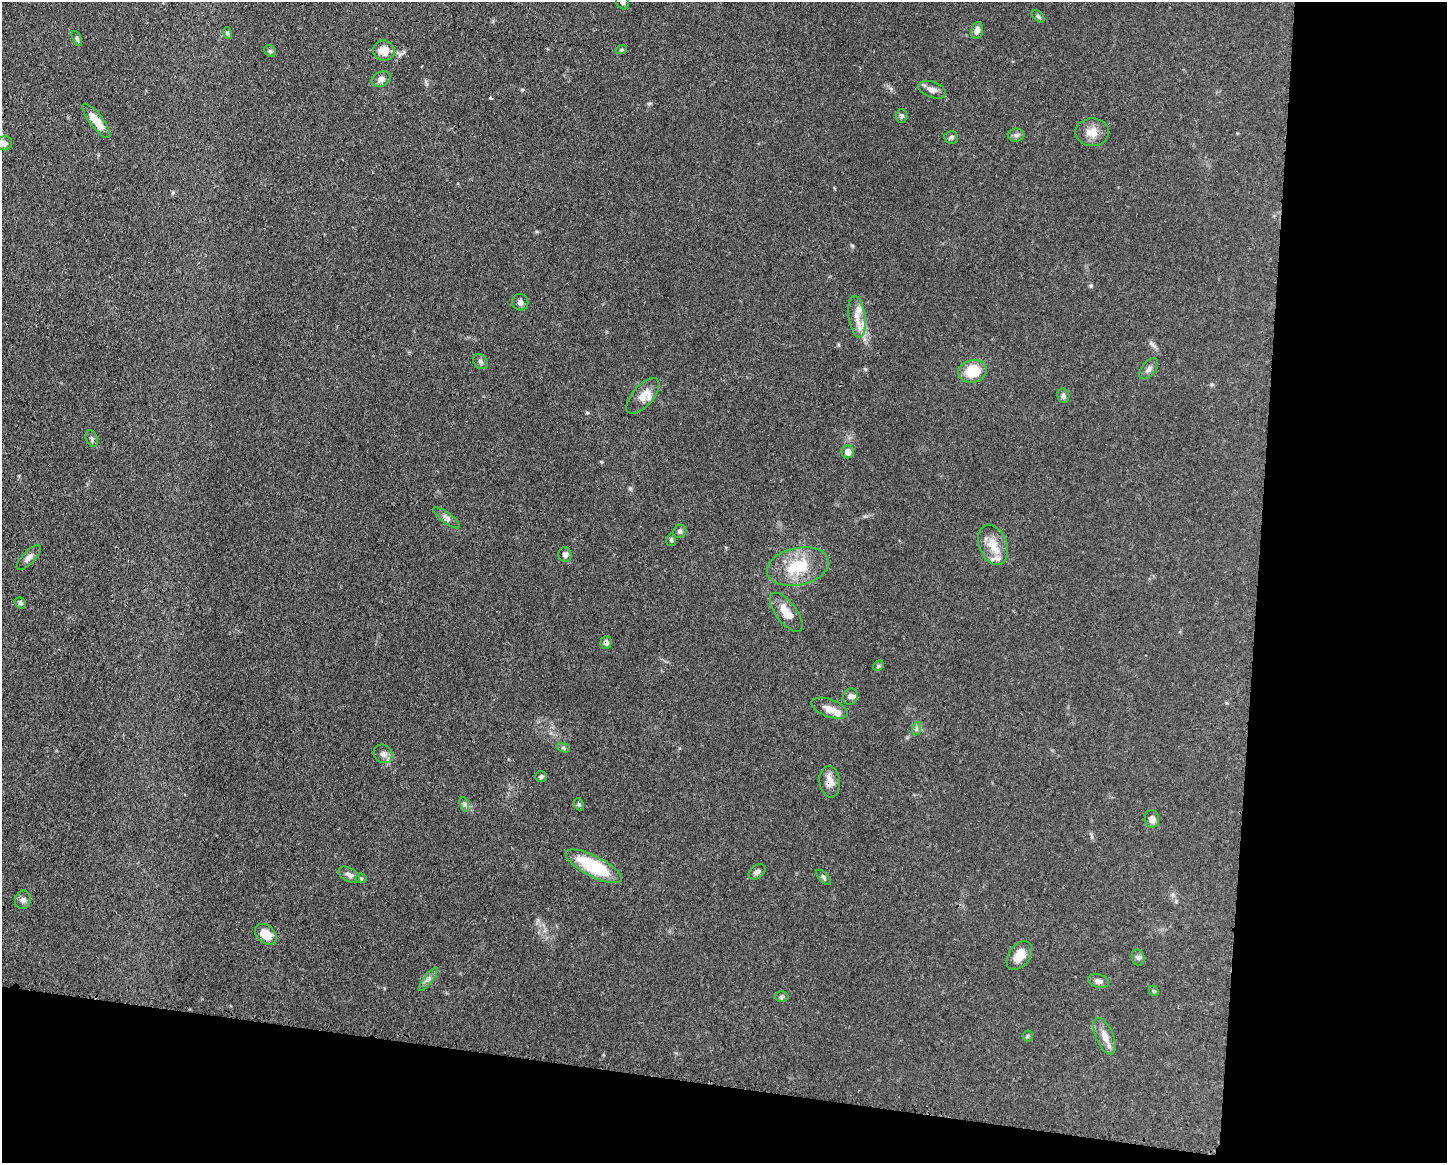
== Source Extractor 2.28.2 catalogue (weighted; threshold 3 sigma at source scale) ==
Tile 12 of 3 x 4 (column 3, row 4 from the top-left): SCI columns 3002-4446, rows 5-1165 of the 4670 x 4656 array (HDU 1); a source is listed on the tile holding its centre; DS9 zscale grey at full resolution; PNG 1449 x 1165 px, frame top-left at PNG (2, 2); each listed source drawn as its Kron ellipse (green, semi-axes under 4 px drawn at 4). Shown black and unused: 20% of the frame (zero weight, under 3 of 4 exposures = <1% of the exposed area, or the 3 px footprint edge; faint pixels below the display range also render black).
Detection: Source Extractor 2.28.2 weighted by HDU 2 'WHT'; one run over the whole footprint, this tile lists its part. Background 0.0604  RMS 0.0042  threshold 0.0189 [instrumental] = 3 sigma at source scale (4.5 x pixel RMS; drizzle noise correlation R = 1.50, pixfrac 1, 0.05/0.05 arcsec/px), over >= 5 px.
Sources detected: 68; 1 cosmic-ray / hot-pixel residue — neither listed nor drawn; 6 inside a brighter listed object's ellipse — not listed separately; the other 61 listed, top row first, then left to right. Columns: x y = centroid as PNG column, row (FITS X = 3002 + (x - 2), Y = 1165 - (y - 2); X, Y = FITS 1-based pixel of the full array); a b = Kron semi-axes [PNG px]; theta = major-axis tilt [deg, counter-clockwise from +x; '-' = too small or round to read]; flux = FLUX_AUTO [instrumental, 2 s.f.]
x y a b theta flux
623 2 8 6 -65 1.2
1038 16 7 4 -42 0.8
977 30 8 6 77 2.3
227 33 6 4 -71 0.61
77 38 8 4 -65 0.76
621 50 6 3 18 0.55
270 51 6 5 - 0.7
384 51 11 10 - 5.4
381 79 10 7 24 2.1
932 90 14 7 -20 2.7
901 116 6 6 - 1
96 121 21 6 -53 6.4
1092 132 17 14 -1 5.2
1016 135 8 6 1 1.2
951 137 7 6 - 0.88
4 143 8 7 - 1.8
520 302 8 8 - 1.6
857 317 21 8 -82 5.3
480 361 8 6 -47 1.1
1149 369 12 7 51 1.7
972 371 14 11 13 11
643 396 22 10 49 4.6
1063 396 7 6 - 1.2
92 439 8 6 -70 1.1
848 452 6 6 - 2.8
447 518 16 5 -36 1.6
680 531 7 6 - 1
671 540 6 5 - 0.72
993 545 21 14 -69 6.9
565 555 7 6 - 1.4
29 557 16 6 46 2
798 567 31 18 12 16
20 603 6 5 - 0.82
786 612 23 10 -52 7.1
606 642 6 5 - 1.5
878 666 6 4 46 0.6
850 697 8 7 - 1.3
830 708 19 9 -20 3.7
916 729 7 4 72 0.79
563 748 7 4 -20 0.73
383 754 10 8 -41 1.8
541 777 6 5 - 0.82
830 782 16 10 -83 4.1
464 804 7 4 -72 0.94
579 804 6 4 -67 0.64
1152 819 8 7 - 2.4
594 866 31 10 -27 25
757 872 9 6 37 1.4
349 875 11 6 -28 1.9
823 877 9 4 -46 0.85
361 878 5 5 - 0.54
23 900 9 7 77 1.5
266 934 12 8 -40 5.9
1019 955 16 10 55 5.9
1138 957 8 6 -75 1.1
428 979 14 4 53 1.5
1098 981 10 6 -14 1.8
1154 991 6 4 -45 0.54
781 997 7 5 0 0.81
1028 1036 5 5 - 0.61
1105 1036 19 8 -67 4.1
Overlapping masked pixels (flux is a lower limit): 2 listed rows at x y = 606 642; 830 782
Isophote crosses this tile's border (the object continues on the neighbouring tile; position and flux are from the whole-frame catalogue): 1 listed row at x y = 623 2